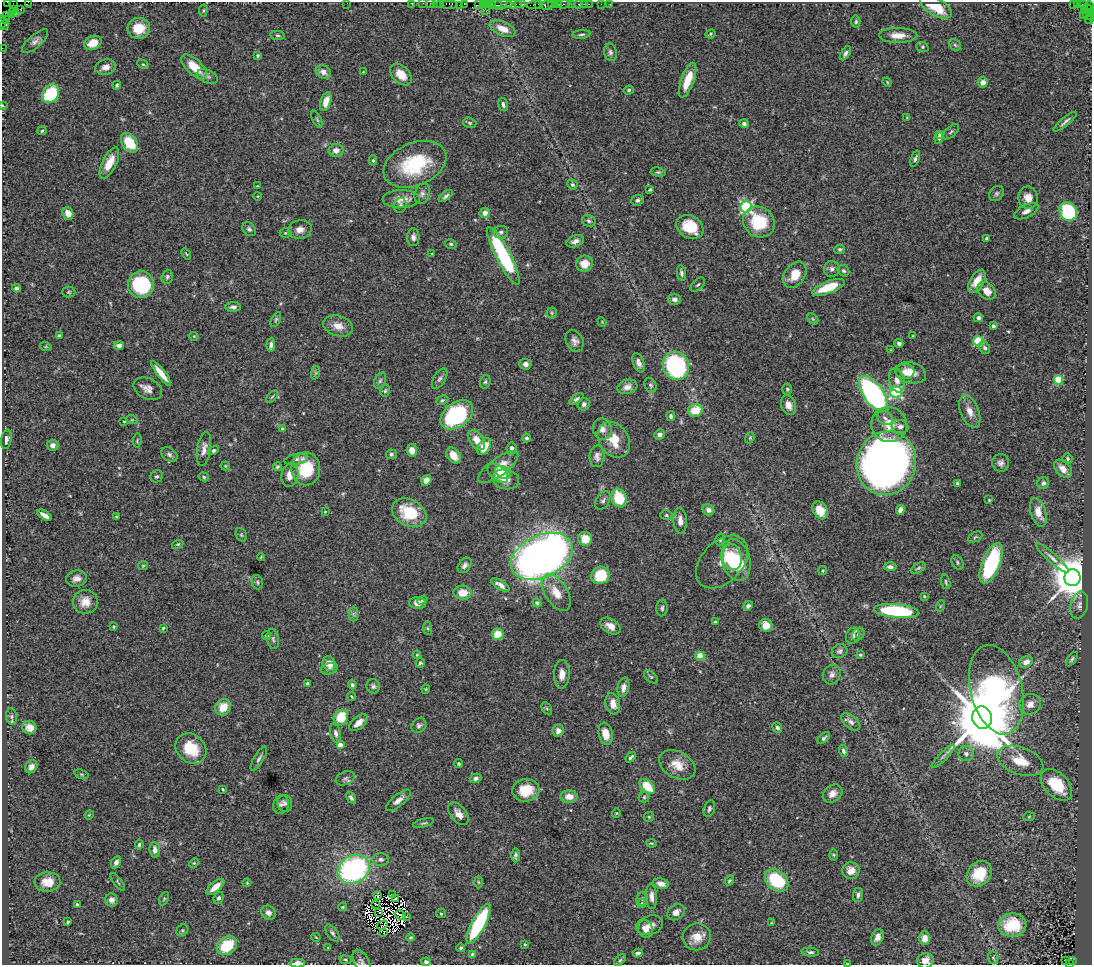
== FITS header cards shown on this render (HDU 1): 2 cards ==
NAXIS1  =                 1090
NAXIS2  =                  963

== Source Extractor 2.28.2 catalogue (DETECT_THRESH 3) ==
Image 1090 x 963 px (HDU 1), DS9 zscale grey, 1 PNG px = 1 image px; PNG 1094 x 967 px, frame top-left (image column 1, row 963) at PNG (2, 2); each listed source drawn as its Kron ellipse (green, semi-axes under 4 px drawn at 4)
Background 2.16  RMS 0.053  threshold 0.158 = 3 sigma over >= 5 px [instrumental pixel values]
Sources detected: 445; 11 with non-positive FLUX_AUTO (blend fragments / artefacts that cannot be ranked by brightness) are neither listed nor drawn; the other 434 listed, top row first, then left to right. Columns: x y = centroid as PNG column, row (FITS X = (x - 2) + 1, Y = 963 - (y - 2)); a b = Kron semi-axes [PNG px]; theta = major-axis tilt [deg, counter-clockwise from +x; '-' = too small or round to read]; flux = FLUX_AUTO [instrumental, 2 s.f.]
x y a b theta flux
7 2 2 2 - 26
29 2 4 2 - 130
347 3 2 2 - 3.6
412 3 3 2 - 89
423 3 2 2 - 73
430 3 2 2 - 55
436 3 2 2 - 110
449 3 9 3 0 380
464 3 3 2 - 130
14 4 4 2 - 92
440 4 3 2 - 150
483 4 3 2 - 120
488 4 3 2 - 86
501 4 11 3 -3 820
514 4 8 3 1 340
520 4 5 2 - 160
538 4 3 2 - 150
555 4 3 2 - 120
559 4 2 2 - 130
563 4 7 3 6 330
571 4 2 2 - 27
579 4 4 3 - 260
584 4 2 2 - 33
589 4 2 2 - 70
601 4 2 2 - 24
610 4 2 2 - 20
1073 4 3 2 - 620
1077 4 3 2 - 32
460 5 3 2 - 130
479 5 3 3 - 110
491 5 4 2 - 190
497 5 5 2 - 500
534 5 7 3 6 280
547 5 6 4 0 330
551 5 4 2 - 400
1084 5 4 2 - 83
1089 5 4 2 - 130
936 7 17 8 -29 96
13 9 3 2 - 81
20 9 3 2 - 83
203 10 6 3 81 4.1
1088 10 7 3 -53 330
486 11 2 2 - 150
1084 11 3 3 - 53
15 14 3 3 - 91
11 15 2 2 - 53
1083 15 2 2 - 62
1087 15 4 3 - 300
7 16 3 2 - 120
1091 16 4 2 - 280
6 20 3 2 - 120
1089 20 4 2 - 180
2 22 6 2 -90 110
856 22 6 4 87 5.7
4 25 5 2 - 210
139 28 11 10 - 77
503 29 13 7 -23 48
581 34 9 3 6 6.3
711 34 5 3 - 4.6
277 35 7 4 -6 6
898 35 19 7 -1 42
35 41 16 6 41 17
93 43 9 7 24 48
955 45 6 5 - 6.9
922 47 6 5 - 6
2 48 2 2 - 44
610 52 9 6 -79 11
845 53 8 4 56 10
258 55 4 3 - 5
143 64 6 4 -27 5.1
106 67 10 7 11 23
194 67 16 7 -43 83
323 72 8 6 -28 24
363 72 3 3 - 2.6
401 75 13 8 -46 54
208 76 11 6 -23 13
688 80 18 6 70 78
887 82 5 3 - 3.3
983 82 5 5 - 23
117 85 4 3 - 5.5
629 90 5 4 - 6.4
51 94 10 8 59 240
326 102 10 5 73 41
503 105 7 4 -75 10
3 106 3 2 - 2.3
907 117 4 3 - 3.7
317 119 9 3 -65 5.6
1065 122 15 3 39 12
470 123 7 5 -16 6.5
744 124 5 4 - 7.9
42 131 5 3 - 4.4
951 132 10 5 44 8.1
940 135 4 4 - 5.9
939 138 6 4 86 7.4
130 143 11 7 -56 120
336 150 7 6 - 23
915 159 8 4 71 8.4
373 160 5 4 - 5.7
109 163 17 7 64 54
415 164 33 21 23 240
658 172 7 4 -8 6.6
572 184 5 4 - 6.1
257 186 3 2 - 2.6
650 190 4 3 - 4.5
996 193 8 6 47 8.8
422 194 10 7 71 14
258 196 4 3 - 2.6
446 196 8 4 36 9.5
1028 198 11 9 -81 37
401 199 18 9 0 34
637 200 6 5 - 10
400 205 7 6 - 8.1
746 207 6 5 - 580
1026 211 13 6 27 19
1068 211 9 8 - 220
68 213 6 5 - 30
485 213 5 5 - 21
589 221 7 5 -25 9
759 222 16 14 -40 140
690 227 14 11 -30 120
249 229 8 6 -46 9.6
300 229 12 9 11 26
501 232 7 6 - 9.8
285 233 6 5 - 4.7
413 237 9 6 -89 13
987 238 3 3 - 5.8
575 241 9 5 22 17
451 244 6 4 -15 5.8
840 249 5 4 - 6.7
432 253 3 2 - 2.6
186 254 6 3 -53 3.2
503 256 32 7 -63 410
585 264 8 8 - 44
832 269 8 8 - 15
843 271 6 5 - 8
681 273 8 4 -80 8.3
795 275 14 10 54 64
167 277 7 5 72 8.4
977 281 13 7 60 43
141 284 13 13 - 310
698 285 9 5 44 7.9
828 287 17 6 22 120
16 288 4 3 - 8.4
986 291 10 7 -41 31
69 292 6 5 - 5.7
675 299 6 5 - 16
233 307 7 5 4 13
552 313 5 5 - 5
978 318 5 4 - 9
276 319 8 4 63 6.1
813 319 6 4 -45 5.9
602 322 5 4 - 3.2
338 326 15 10 -17 39
993 326 3 3 - 9.3
59 336 4 3 - 5.3
194 336 5 4 - 3.6
913 336 3 2 - 2.6
575 341 11 8 -63 19
978 341 5 5 - 180
899 343 4 4 - 12
119 345 5 4 - 17
271 345 7 3 86 10
46 347 6 3 -18 4.5
985 348 6 5 - 8.4
891 350 3 2 - 2.3
639 363 10 5 -70 17
525 364 6 5 - 12
676 366 14 13 - 510
905 371 9 7 -1 23
161 373 15 4 -52 46
315 373 7 4 71 6.7
911 373 15 10 -13 54
440 379 11 6 58 11
897 380 12 7 -75 22
1058 380 4 4 - 170
380 381 8 5 63 9
485 382 7 5 73 6.7
650 385 8 5 -62 7.7
627 387 10 7 16 26
148 389 15 10 -27 25
787 389 5 4 - 5.7
385 391 6 4 74 5.2
896 392 6 6 - 450
873 394 21 10 -54 790
272 397 7 3 48 4.9
576 399 8 4 36 8.5
442 400 6 4 27 5.1
584 404 6 6 - 13
788 405 10 7 -69 24
695 410 7 6 - 71
970 411 17 9 -68 34
457 415 18 12 37 380
671 416 5 4 - 8.2
885 418 8 6 -34 13
132 420 6 3 -18 4.4
124 421 3 2 - 2.8
889 425 18 17 - 71
900 427 8 6 -16 15
282 429 4 3 - 4.8
602 429 10 9 - 26
660 435 5 5 - 13
527 438 4 4 - 6
750 438 6 4 69 4.5
6 439 10 5 82 13
477 440 11 7 -56 45
614 440 19 14 -57 89
137 441 7 4 82 4.6
53 445 6 5 - 15
484 446 9 6 59 58
204 449 17 6 80 25
512 449 6 5 - 14
214 450 5 4 - 7.3
412 450 6 5 - 28
169 454 9 6 -34 11
391 454 5 5 - 7.3
454 456 9 6 -59 42
597 456 11 7 84 16
296 459 12 5 12 13
1068 459 5 5 - 5.8
886 463 32 29 68 3400
1001 463 9 8 - 15
225 466 4 4 - 3.3
277 467 4 4 - 6
498 467 24 9 36 63
306 469 16 14 -90 140
1063 469 10 7 -45 27
503 472 8 5 -29 34
498 473 12 7 -40 57
290 475 12 8 83 36
157 476 6 5 - 7
204 477 5 4 - 5.4
506 479 13 10 -12 37
426 480 5 5 - 22
1043 483 6 5 - 12
957 484 4 3 - 5.3
619 498 9 7 -73 130
989 500 3 2 - 3
603 501 10 6 57 11
708 510 6 5 - 14
820 510 9 7 -60 49
900 510 5 4 - 15
325 512 3 2 - 2.5
1038 512 15 7 -73 47
409 513 18 13 -26 160
44 515 8 4 -32 21
666 515 6 5 - 6.7
116 517 4 3 - 3.6
680 520 13 6 -87 25
241 535 7 5 -69 5.5
975 537 8 5 26 6.1
585 539 7 6 - 58
720 540 6 4 73 5.6
178 544 6 4 19 4.8
542 556 32 21 25 3200
261 557 4 2 - 3.2
732 557 13 9 -79 110
1052 558 21 5 -42 22
736 560 21 14 -76 210
722 562 31 20 46 77
957 562 8 5 -62 6.9
991 563 21 9 68 390
465 565 9 6 54 14
143 566 5 4 - 4.2
890 567 6 4 -3 12
918 568 8 4 33 6.6
823 571 4 4 - 3.9
600 575 9 8 - 130
77 578 10 8 11 21
1072 578 8 8 - 15000
257 582 7 5 -70 6.7
946 582 7 3 -74 5.4
500 585 11 4 -31 19
462 593 9 7 -3 54
556 593 20 11 -57 60
924 596 4 4 - 3.5
422 600 5 3 - 4.6
85 602 12 12 - 43
418 603 8 6 -3 23
537 603 4 4 - 6.8
1079 605 14 8 76 19
748 606 5 4 - 8.9
940 606 5 3 - 3.1
662 608 8 5 89 8.5
896 611 23 7 -5 340
353 614 7 4 -90 8.3
715 622 3 3 - 4
766 625 7 6 - 44
610 626 11 7 -32 31
114 627 4 2 - 3.3
163 628 4 4 - 3.9
428 628 6 3 -81 4
498 634 6 5 - 59
858 634 7 5 46 9.6
267 636 4 4 - 7.8
853 636 8 6 67 16
273 639 10 6 -81 9.3
840 651 8 6 29 11
417 655 4 3 - 3.1
860 655 4 3 - 4.7
700 656 4 4 - 110
1072 659 8 4 54 7.6
1026 662 7 5 25 21
329 663 7 6 - 33
420 663 5 4 - 5.7
329 669 9 5 15 12
562 674 14 8 88 30
832 675 10 8 64 16
651 677 8 5 -42 5.9
307 683 3 3 - 4.7
352 685 4 4 - 9.5
373 686 7 6 - 9.9
623 687 10 5 78 21
426 689 4 4 - 3.4
996 690 46 26 -76 1100
352 696 4 3 - 3.3
613 704 11 7 -74 36
1030 704 11 10 - 29
223 707 8 7 - 63
547 708 6 4 -58 5.3
12 716 8 5 -84 9.1
341 717 8 7 - 110
982 718 11 9 -75 37000
851 722 11 6 -39 16
358 723 11 6 40 32
419 726 8 7 - 9.8
777 727 5 4 - 8.9
29 728 7 6 - 24
558 731 6 5 - 17
336 733 10 5 -77 13
606 734 11 7 -78 48
824 738 7 4 46 7.8
340 745 4 4 - 40
191 749 17 14 -43 120
843 751 6 4 -71 9.4
966 754 7 7 - 14
943 756 16 3 45 11
631 757 6 3 50 7.3
259 758 14 5 59 12
1020 761 24 13 -20 84
459 764 4 4 - 4.8
677 765 19 13 -28 59
31 767 7 5 55 15
82 774 7 4 -19 5.6
345 778 10 6 23 12
476 778 6 4 16 12
1056 785 19 12 -45 130
647 786 9 5 -43 90
223 789 3 3 - 3.7
526 790 13 11 5 73
833 794 10 8 38 25
569 797 8 6 -2 30
644 797 5 5 - 5.1
351 798 6 4 -57 9.3
398 800 15 6 40 24
285 803 8 7 - 9.9
281 805 9 7 67 11
709 809 8 5 74 9.9
616 813 4 4 - 3.3
458 814 13 7 -52 29
89 815 4 3 - 3.1
649 817 5 4 - 4.7
1029 817 6 4 2 3.5
424 823 11 3 15 6.3
651 843 5 3 - 3.6
139 845 5 4 - 6.6
155 850 8 5 -85 19
515 855 7 4 -90 8.4
834 855 6 4 -89 3.9
381 859 8 6 4 13
116 862 6 4 61 15
194 863 5 4 - 3.8
354 869 17 13 30 770
851 871 8 8 - 31
979 874 14 11 49 97
729 881 5 4 - 5.3
777 881 13 9 -42 230
47 882 13 9 4 42
118 882 10 3 -53 5.5
478 882 6 4 -88 4.5
247 883 4 4 - 3.5
661 884 8 5 -13 26
215 887 11 5 41 39
392 895 3 2 - 5.4
858 895 7 5 82 11
378 896 2 2 - 3.5
651 896 12 5 -87 22
219 898 6 4 64 7.7
396 898 3 2 - 5
164 899 7 4 63 5.3
642 899 7 5 78 8.9
111 900 6 6 - 21
642 903 4 4 - 4
376 904 3 2 - 3.9
77 905 4 2 - 5.8
343 907 4 3 - 3.7
378 912 4 2 - 3.1
676 912 9 7 36 22
268 913 8 6 -42 16
441 914 5 4 - 4.8
401 915 5 2 - 10
407 916 3 2 - 2.7
68 922 4 2 - 4.2
771 923 4 3 - 2.5
479 924 22 6 63 390
382 925 6 2 30 0.84
650 925 14 9 17 30
1012 925 14 11 8 120
645 929 9 7 -68 27
182 930 6 5 - 5.8
332 933 10 5 -55 9.8
383 933 3 2 - 1.8
316 937 4 2 - 3
411 937 4 4 - 5
697 937 14 13 - 51
877 937 8 6 65 19
925 938 6 5 - 29
525 944 3 3 - 3.8
227 946 11 8 37 120
328 947 4 3 - 2.9
461 948 4 4 - 5.4
810 952 9 4 -6 8.8
638 953 5 3 - 11
472 954 3 3 - 6.1
993 958 6 5 - 5.6
345 960 6 3 -8 4.4
620 960 7 4 45 5.1
1066 960 4 2 - 2.8
925 961 8 7 - 28
1072 961 4 3 - 250
361 962 13 7 -62 15
426 962 4 4 - 9.4
297 963 8 4 2 28
1070 963 3 3 - 300
847 964 4 2 - 2.7
At the frame edge (FLAGS 8, measured only in part): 20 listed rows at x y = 7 2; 29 2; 347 3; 412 3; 423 3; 430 3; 436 3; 449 3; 464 3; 14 4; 440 4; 1091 16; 2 22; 2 48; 3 106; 925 961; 361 962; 297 963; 1070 963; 847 964
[11 non-positive-flux detections neither listed nor drawn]